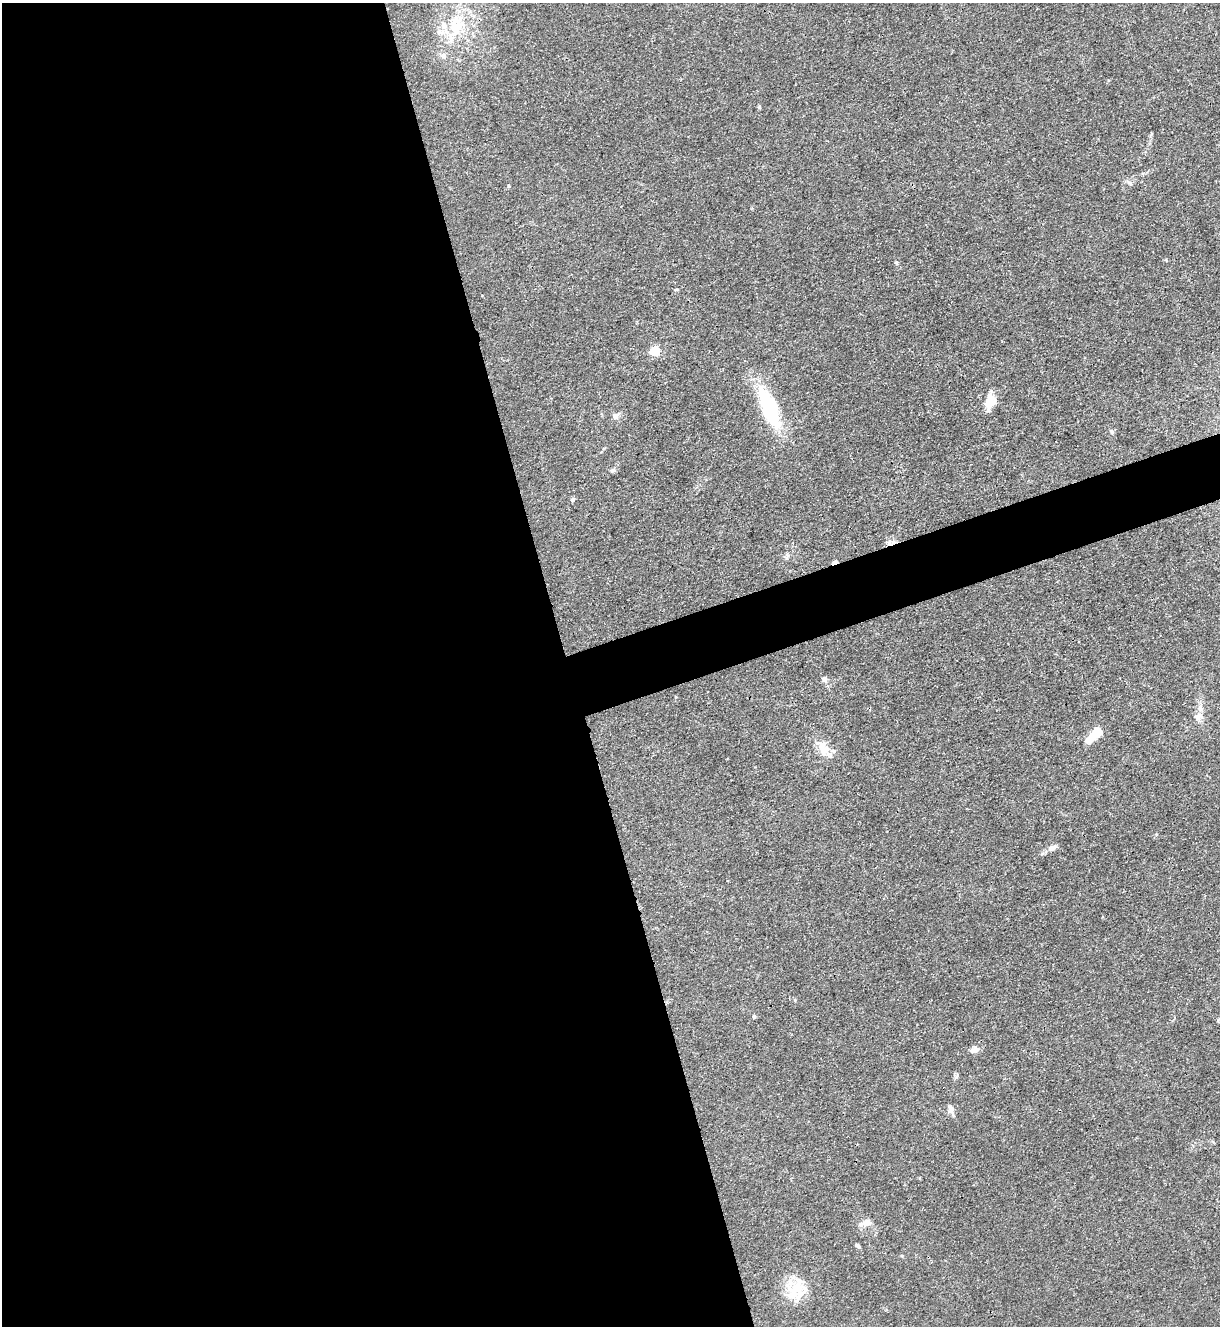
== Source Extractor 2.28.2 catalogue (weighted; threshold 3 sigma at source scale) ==
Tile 9 of 4 x 4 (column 1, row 3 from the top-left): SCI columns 146-1363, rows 1329-2652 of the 5287 x 5305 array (HDU 1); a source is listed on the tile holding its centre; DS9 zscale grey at full resolution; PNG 1222 x 1328 px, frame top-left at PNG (2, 3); no overlay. Shown black and unused: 49% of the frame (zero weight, under 3 of 4 exposures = <1% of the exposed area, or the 3 px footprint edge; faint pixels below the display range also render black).
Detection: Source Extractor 2.28.2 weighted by HDU 2 'WHT'; one run over the whole footprint, this tile lists its part. Background 0.0313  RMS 0.0027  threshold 0.0121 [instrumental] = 3 sigma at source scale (4.5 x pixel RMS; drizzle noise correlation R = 1.50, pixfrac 1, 0.05/0.05 arcsec/px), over >= 5 px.
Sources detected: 33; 1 inside a brighter object's white glare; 1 cosmic-ray / hot-pixel residue — not listed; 4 inside a brighter listed object's ellipse — not listed separately; the other 27 listed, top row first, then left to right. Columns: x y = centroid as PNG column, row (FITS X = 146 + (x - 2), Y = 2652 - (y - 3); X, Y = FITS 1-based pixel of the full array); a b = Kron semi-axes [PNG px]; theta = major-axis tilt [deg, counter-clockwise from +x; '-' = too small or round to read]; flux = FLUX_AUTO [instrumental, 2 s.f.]
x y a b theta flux
456 25 30 22 -88 12
443 56 8 7 - 0.99
759 107 5 4 - 0.36
1130 183 10 3 -40 0.47
508 186 5 3 - 0.28
896 262 6 4 -1 0.31
676 289 5 3 - 0.29
655 351 5 5 - 19
990 401 20 12 75 3.9
769 407 47 18 -65 23
615 416 7 7 - 1.2
1112 431 7 5 -54 0.57
613 470 7 5 13 0.61
573 499 6 5 - 0.54
890 543 9 7 -41 1.2
787 556 9 3 67 0.56
824 679 9 7 -61 1.1
1200 708 14 7 85 1.8
1092 737 19 9 52 4.1
823 749 26 12 -58 4.6
1052 848 13 7 23 1.4
754 1016 5 4 - 0.44
976 1050 10 9 - 1.6
951 1109 14 6 -71 1.1
866 1223 14 8 16 2
858 1246 7 4 -38 0.59
792 1294 34 25 83 8.4
Overlapping masked pixels (flux is a lower limit): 1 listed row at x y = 890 543
Unlisted compact peaks at least as high as the median listed source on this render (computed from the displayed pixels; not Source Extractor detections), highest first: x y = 795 1000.